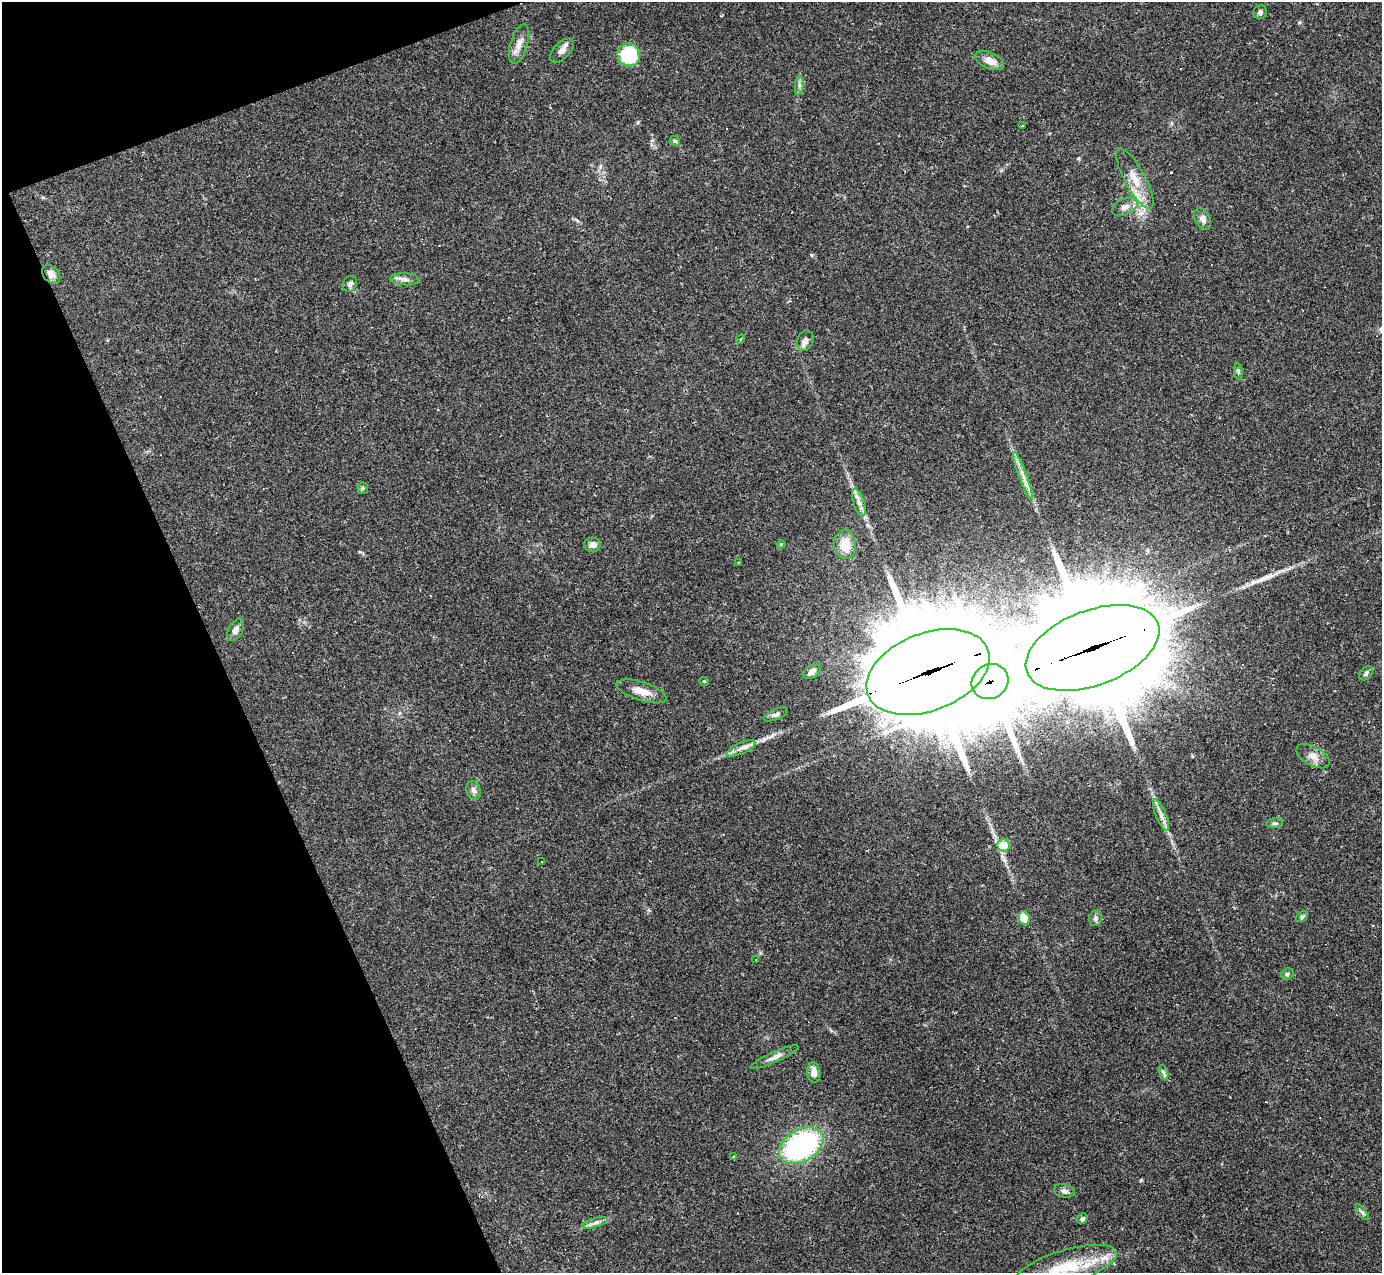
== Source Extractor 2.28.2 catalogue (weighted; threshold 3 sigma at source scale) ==
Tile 5 of 4 x 4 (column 1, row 2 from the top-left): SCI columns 1-1380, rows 2816-4086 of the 5518 x 5503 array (HDU 1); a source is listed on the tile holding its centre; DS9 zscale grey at full resolution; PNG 1384 x 1275 px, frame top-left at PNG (2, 2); each listed source drawn as its Kron ellipse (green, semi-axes under 4 px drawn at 4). Shown black and unused: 18% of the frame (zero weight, under 2 of 3 exposures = <1% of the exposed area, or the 3 px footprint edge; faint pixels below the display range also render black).
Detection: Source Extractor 2.28.2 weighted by HDU 2 'WHT'; one run over the whole footprint, this tile lists its part. Background 0.0882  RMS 0.006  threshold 0.0271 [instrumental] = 3 sigma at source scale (4.5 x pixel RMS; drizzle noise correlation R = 1.50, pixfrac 1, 0.05/0.05 arcsec/px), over >= 5 px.
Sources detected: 65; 7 cosmic-ray / hot-pixel residue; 1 long thin detection or spike segment (spike, bleed or trail) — neither listed nor drawn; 2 inside a brighter listed object's ellipse — not listed separately; the other 55 listed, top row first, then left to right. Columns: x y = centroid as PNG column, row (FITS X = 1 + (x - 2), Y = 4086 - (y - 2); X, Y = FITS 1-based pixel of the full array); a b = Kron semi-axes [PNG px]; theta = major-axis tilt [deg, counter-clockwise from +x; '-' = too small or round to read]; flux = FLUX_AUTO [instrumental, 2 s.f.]
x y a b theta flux
1260 12 7 6 - 1.7
519 44 20 8 73 5.7
562 51 15 8 45 3.6
629 55 11 11 - 30
989 61 15 8 -24 6.2
799 85 9 4 82 1.6
1023 126 3 3 - 2
675 141 5 5 - 0.9
1135 179 34 10 -61 12
1125 207 13 8 25 3.7
1203 219 12 7 -62 3.1
51 274 10 7 -46 4
405 279 14 6 -4 2.8
350 284 8 7 - 1.8
741 339 4 3 - 0.58
805 341 10 8 65 3
1238 372 8 4 -82 1.1
1023 476 25 4 -70 5
363 488 6 5 - 0.95
859 502 14 5 -71 3.4
781 544 4 4 - 0.72
592 545 8 7 - 3.4
845 545 14 11 -85 11
739 563 3 3 - 1.2
236 630 12 7 61 2.6
1092 648 70 37 21 16000
812 671 9 6 35 3.4
928 672 64 39 21 14000
1366 673 8 5 47 1.6
704 681 5 3 - 0.54
990 682 19 17 33 3000
641 691 26 9 -18 7.4
776 714 13 5 22 2.4
741 748 15 5 24 3.6
1313 756 18 9 -29 5
473 790 9 7 -70 2.4
1161 815 17 5 -68 3.6
1275 823 8 5 2 1.2
1004 845 6 6 - 19
542 862 2 2 - 0.35
1302 917 7 4 38 1.1
1024 918 7 6 - 8.8
1095 918 7 6 - 1.8
756 960 3 3 - 0.56
1287 974 7 5 18 1.4
774 1057 26 5 24 3.8
814 1072 10 6 -84 4.9
1163 1072 8 4 -71 1.3
801 1146 24 16 31 110
734 1157 3 3 - 1.2
1064 1191 10 6 -14 2.2
1362 1212 9 4 -55 1.3
1082 1219 5 4 - 1.3
595 1223 13 4 16 2.6
1066 1267 53 17 17 33
Overlapping masked pixels (flux is a lower limit): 3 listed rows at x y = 1092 648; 928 672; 990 682
Isophote crosses this tile's border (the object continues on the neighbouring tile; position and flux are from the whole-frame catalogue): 1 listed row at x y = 1066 1267